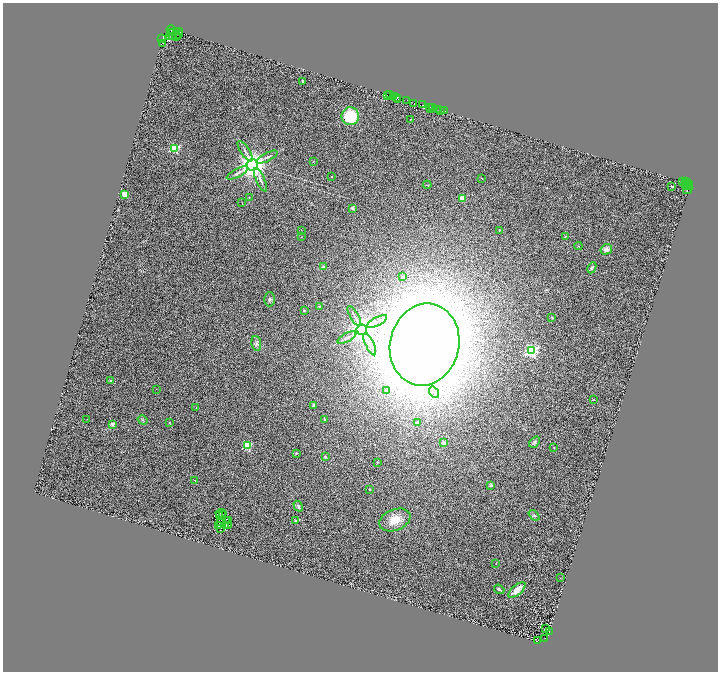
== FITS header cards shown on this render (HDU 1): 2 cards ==
NAXIS1  =                 1431
NAXIS2  =                 1339

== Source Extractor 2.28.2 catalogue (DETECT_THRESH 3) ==
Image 1431 x 1339 px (HDU 1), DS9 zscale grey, zoomed out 1/2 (1 PNG px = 2 x 2 image px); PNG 720 x 674 px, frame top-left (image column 2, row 1338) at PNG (3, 3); each listed source drawn as its Kron ellipse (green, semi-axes under 4 px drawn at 4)
Background 0.831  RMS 0.44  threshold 1.33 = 3 sigma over >= 5 px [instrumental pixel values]
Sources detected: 160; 44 cannot appear on this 1/2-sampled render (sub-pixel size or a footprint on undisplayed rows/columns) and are neither listed nor drawn; the other 116 listed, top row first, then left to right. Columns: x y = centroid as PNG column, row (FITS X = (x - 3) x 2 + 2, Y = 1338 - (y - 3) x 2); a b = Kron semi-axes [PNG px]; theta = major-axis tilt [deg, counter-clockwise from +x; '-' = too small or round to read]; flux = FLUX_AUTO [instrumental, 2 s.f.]
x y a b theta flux
171 30 5 2 - 1300
177 31 2 2 - 980
170 32 2 1 - 620
179 32 4 1 - 1500
179 34 3 2 - 480
172 35 5 2 - 62
169 36 2 1 - 410
176 36 2 1 - 230
162 39 2 1 - 880
163 43 2 1 - 630
303 81 2 2 - 230
389 95 2 1 - 100
387 96 2 1 - 93
394 96 2 1 - 2000
397 97 3 2 - 310
398 99 2 1 - 200
407 100 3 1 - 170
414 104 3 2 - 980
423 105 2 1 - 3300
429 107 3 1 - 930
433 108 2 1 - 330
431 109 2 1 - 62
437 109 2 2 - 99
440 110 2 2 - 150
445 111 2 1 - 170
350 116 9 8 - 3600
411 119 2 2 - 35
174 148 3 3 - 7900
245 151 12 3 -57 280
267 157 11 3 26 200
313 162 3 2 - 42
252 165 6 5 - 110000
238 173 12 3 28 290
332 177 2 2 - 120
482 178 2 2 - 27
260 180 13 3 -66 270
683 181 2 2 - 460
685 182 2 1 - 420
688 183 2 1 - 300
686 184 2 1 - 170
689 184 2 1 - 160
427 185 4 2 - 48
672 186 3 2 - 160
687 186 4 2 - 260
688 189 5 3 - 170
125 194 3 2 - 2700
249 197 3 2 - 60
462 198 2 2 - 1800
242 203 2 2 - 28
352 208 2 2 - 580
301 230 2 2 - 39
499 230 2 2 - 150
565 236 3 2 - 85
301 237 2 1 - 22
578 246 4 2 - 53
606 249 6 5 - 420
324 266 2 2 - 480
592 268 6 4 65 170
403 277 2 2 - 420
269 299 7 5 -89 230
320 306 2 2 - 630
304 310 2 2 - 300
354 316 11 2 -60 170
552 317 4 3 - 63
377 321 11 2 28 180
362 330 5 5 - 100000
347 338 10 3 28 190
256 343 7 4 -82 240
370 344 12 3 -65 240
425 345 41 34 76 260000
531 351 4 4 - 18000
110 381 2 2 - 320
156 389 2 1 - 21
386 391 3 3 - 130
434 392 6 3 -53 190
593 399 2 1 - 33
313 405 3 3 - 130
196 408 2 2 - 27
87 419 2 1 - 25
324 419 2 2 - 110
143 420 5 3 - 110
417 422 2 2 - 250
169 423 3 2 - 76
112 424 2 2 - 1200
534 442 6 4 50 210
443 443 2 2 - 760
247 446 3 3 - 5200
554 447 3 2 - 36
296 453 3 3 - 74
325 457 4 3 - 110
377 462 3 3 - 65
195 480 3 2 - 43
491 485 2 2 - 690
370 489 2 2 - 130
298 506 6 4 -59 210
221 513 5 2 - 53
220 515 2 1 - 25
223 515 2 1 - 3.5
534 515 6 3 -39 150
395 520 16 10 22 1500
226 521 3 1 - 6.6
228 521 2 1 - 39
296 521 2 2 - 500
220 523 3 1 - 20
226 525 3 1 - 40
229 525 2 1 - 12
219 526 3 1 - 20
220 528 3 2 - 37
496 564 2 2 - 50
560 578 2 1 - 110
499 589 5 3 - 260
517 590 10 5 42 1000
545 629 2 1 - 110
549 632 4 1 - 27
545 638 2 1 - 40
538 640 3 2 - 61
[44 sub-pixel or undisplayed-footprint detections neither listed nor drawn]